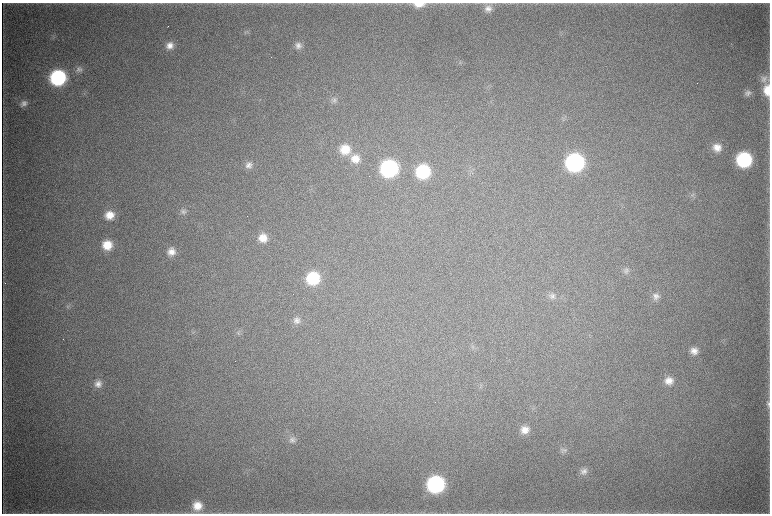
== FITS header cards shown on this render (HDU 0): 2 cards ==
NAXIS1  =                 1536 / length of data axis 1
NAXIS2  =                 1023 / length of data axis 2

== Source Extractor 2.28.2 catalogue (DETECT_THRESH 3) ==
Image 1536 x 1023 px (HDU 0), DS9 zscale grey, zoomed out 1/2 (1 PNG px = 2 x 2 image px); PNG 772 x 516 px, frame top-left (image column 1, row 1022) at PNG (2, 3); no overlay
Background 4390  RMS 37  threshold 112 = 3 sigma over >= 5 px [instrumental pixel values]
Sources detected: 49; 4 cannot appear on this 1/2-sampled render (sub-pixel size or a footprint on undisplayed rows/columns) and are not listed; the other 45 listed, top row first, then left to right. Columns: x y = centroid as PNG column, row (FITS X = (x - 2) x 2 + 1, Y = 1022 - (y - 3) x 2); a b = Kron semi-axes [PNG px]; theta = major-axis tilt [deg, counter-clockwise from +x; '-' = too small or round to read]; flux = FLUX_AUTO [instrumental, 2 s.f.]
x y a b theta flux
419 4 13 6 1 9.5e+04
488 9 10 9 - 5.8e+04
168 26 2 1 - 3.9e+03
170 45 9 8 - 6.4e+04
298 45 9 9 - 4.9e+04
460 63 6 5 - 1.7e+04
79 69 9 8 - 3.6e+04
58 78 11 10 - 1.1e+06
764 79 10 9 - 4.7e+04
767 90 12 7 -88 1.4e+05
748 93 9 7 9 3.5e+04
334 100 9 8 - 3.4e+04
24 103 8 7 - 4.1e+04
564 119 6 2 -68 8.4e+03
717 147 10 9 - 8.8e+04
345 149 12 12 - 1.7e+05
355 159 12 11 - 1.2e+05
744 160 11 10 - 9.0e+05
575 162 12 11 - 1.8e+06
248 165 10 9 - 5.3e+04
389 168 11 11 - 1.4e+06
423 171 11 10 - 6.2e+05
692 195 7 6 - 2.3e+04
183 211 8 8 - 2.8e+04
110 215 10 10 - 1.2e+05
263 238 10 10 - 1.1e+05
107 245 10 10 - 1.5e+05
171 252 10 9 - 7.5e+04
626 270 9 8 - 3.1e+04
313 278 11 11 - 4.6e+05
552 296 9 8 - 3.3e+04
656 296 10 9 - 4.8e+04
296 321 10 9 - 4.8e+04
239 332 7 6 - 2.1e+04
63 339 2 1 - 3.2e+03
694 351 9 9 - 6.6e+04
669 381 11 10 - 8.7e+04
98 384 10 9 - 5.8e+04
768 404 12 5 90 2.9e+04
525 430 10 9 - 8.4e+04
292 440 9 9 - 4.1e+04
564 450 10 8 13 3.3e+04
584 471 10 9 - 4.6e+04
436 484 11 11 - 1.4e+06
197 506 12 11 - 1.4e+05
At the frame edge (FLAGS 8, measured only in part): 3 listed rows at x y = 419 4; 767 90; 768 404
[4 sub-pixel or undisplayed-footprint detections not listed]